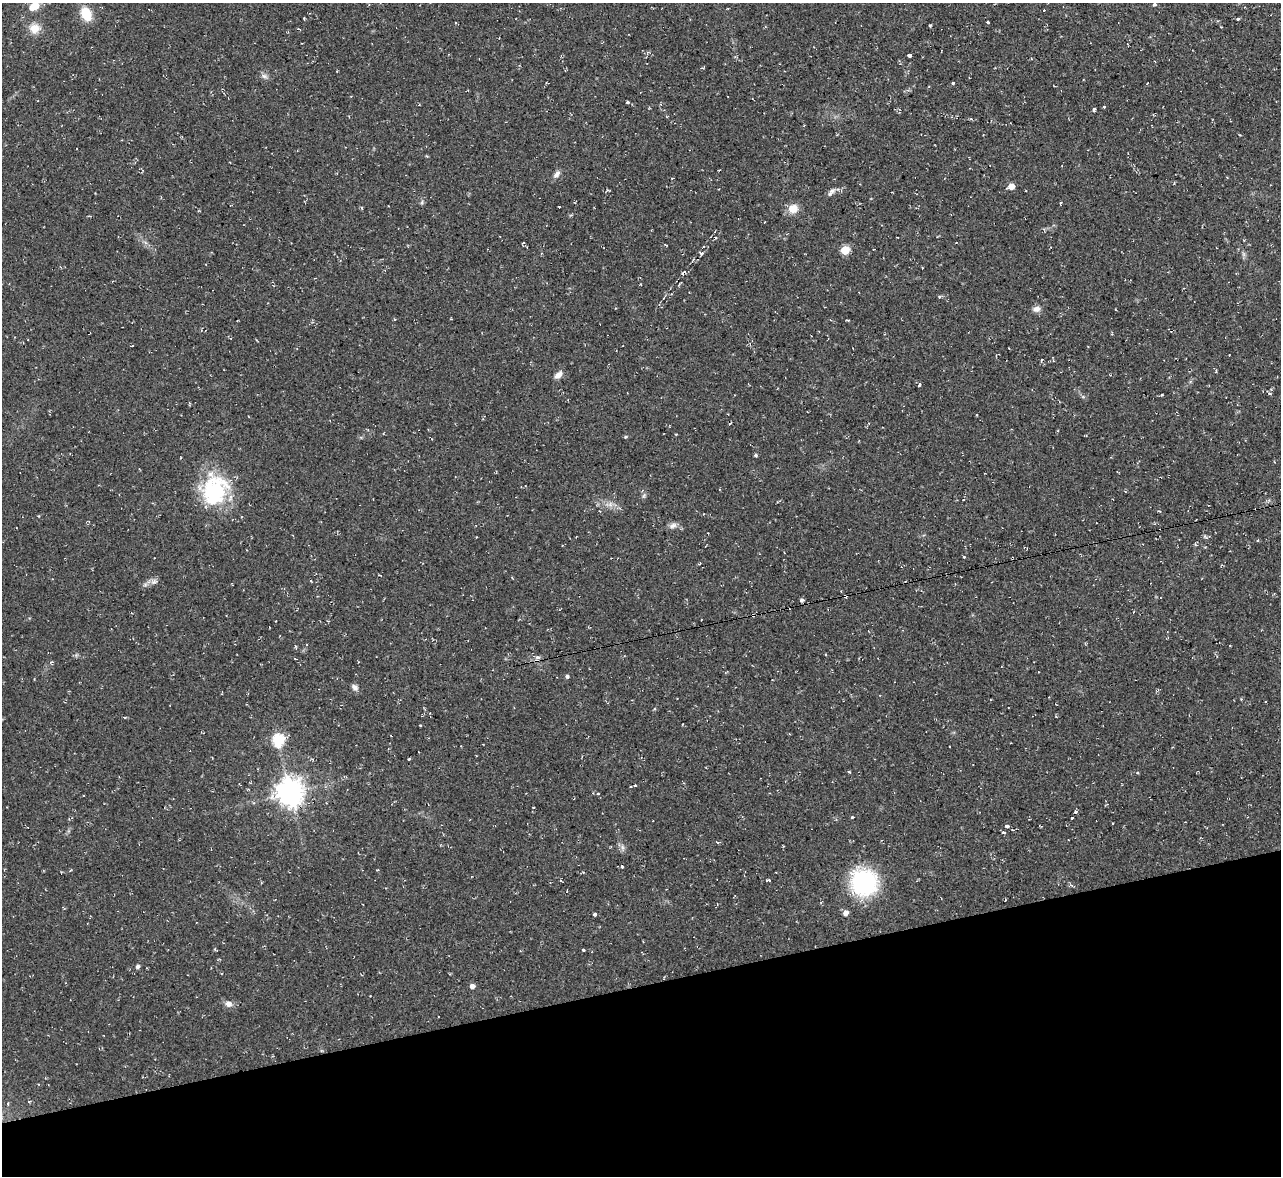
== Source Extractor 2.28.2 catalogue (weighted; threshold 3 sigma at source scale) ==
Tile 14 of 4 x 4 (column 2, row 4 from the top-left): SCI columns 1280-2558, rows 141-1314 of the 5116 x 5098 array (HDU 1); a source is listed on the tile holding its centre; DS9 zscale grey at full resolution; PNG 1283 x 1178 px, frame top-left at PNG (2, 3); no overlay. Shown black and unused: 16% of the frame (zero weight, under 2 of 3 exposures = <1% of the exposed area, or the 3 px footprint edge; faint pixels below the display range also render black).
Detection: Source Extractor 2.28.2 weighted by HDU 2 'WHT'; one run over the whole footprint, this tile lists its part. Background 0.0913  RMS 0.01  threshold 0.0458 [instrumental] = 3 sigma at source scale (4.5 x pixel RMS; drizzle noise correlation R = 1.50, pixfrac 1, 0.05/0.05 arcsec/px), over >= 5 px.
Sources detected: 77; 8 cosmic-ray / hot-pixel residue — not listed; the other 69 listed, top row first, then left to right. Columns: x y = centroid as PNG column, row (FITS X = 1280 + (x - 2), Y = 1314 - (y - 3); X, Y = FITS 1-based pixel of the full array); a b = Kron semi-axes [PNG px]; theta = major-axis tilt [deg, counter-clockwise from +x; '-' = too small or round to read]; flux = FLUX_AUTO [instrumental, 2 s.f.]
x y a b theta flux
1154 5 3 3 - 5.8
34 6 8 5 31 23
86 14 13 9 -64 25
1238 18 4 3 - 3.1
987 22 3 3 - 2.6
930 25 3 3 - 1.1
35 28 12 11 - 12
910 55 4 3 - 10
265 77 9 4 -16 2.4
953 83 3 3 - 1.4
627 102 4 3 - 1.4
1104 106 3 3 - 2.4
1094 109 4 3 - 1.6
557 174 12 6 51 4.1
1011 186 5 4 - 11
831 192 13 5 46 3.5
422 202 6 4 72 1.5
1060 203 3 3 - 2
559 207 3 2 - 1.6
362 208 5 3 - 1.2
793 208 13 11 9 10
523 243 4 2 - 0.67
845 250 5 5 - 39
701 253 7 4 -32 2
939 297 4 4 - 1.4
1037 309 10 7 8 4.9
1041 360 5 3 - 0.85
558 375 11 7 44 5.4
919 385 4 3 - 3.9
1269 393 6 3 -20 1.3
1162 395 4 3 - 1.1
676 434 4 2 - 0.86
625 437 4 3 - 1.3
755 455 4 3 - 1.4
214 490 40 30 73 80
673 525 12 7 18 4.3
964 557 3 3 - 1.5
154 582 11 5 16 3.9
845 596 4 3 - 2.5
802 600 4 4 - 2.3
753 615 4 4 - 1.5
52 662 7 3 5 1.1
567 676 5 4 - 2.2
355 687 10 6 -47 3.5
278 740 6 6 - 89
409 759 3 3 - 1.1
849 772 4 3 - 0.96
635 786 3 3 - 2.1
631 787 3 2 - 1.3
290 793 9 8 - 1200
598 794 4 3 - 1.6
1075 812 3 3 - 2.6
852 817 3 3 - 3.7
1072 818 3 3 - 2.9
1007 826 4 3 - 8.3
1003 832 3 3 - 3.7
622 847 7 4 -71 2.5
622 866 3 3 - 2.5
560 880 5 3 - 1.1
769 880 4 2 - 0.96
864 882 23 23 - 110
846 913 5 5 - 5.7
594 914 3 3 - 8.1
215 949 5 3 - 1.1
583 950 3 3 - 1.2
138 966 6 5 - 2
472 986 5 4 - 4.7
228 1004 9 7 -15 5.2
29 1101 5 3 - 0.91
Overlapping masked pixels (flux is a lower limit): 2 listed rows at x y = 845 596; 753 615
Isophote crosses this tile's border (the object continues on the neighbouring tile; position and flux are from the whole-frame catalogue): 1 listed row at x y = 34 6